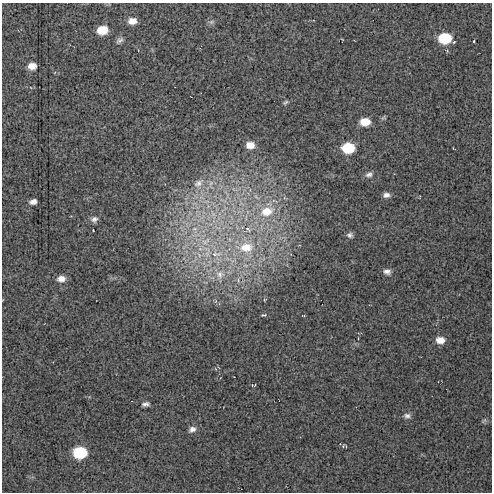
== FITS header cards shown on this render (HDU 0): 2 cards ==
NAXIS1  =                  490 / Axis length
NAXIS2  =                  490 / Axis length

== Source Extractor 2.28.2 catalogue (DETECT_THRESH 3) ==
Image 490 x 490 px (HDU 0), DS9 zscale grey, 1 PNG px = 1 image px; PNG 494 x 494 px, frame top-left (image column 1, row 490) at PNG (2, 3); no overlay
Background 9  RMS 1.4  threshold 4.16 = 3 sigma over >= 5 px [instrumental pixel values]
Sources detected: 41; all 41 listed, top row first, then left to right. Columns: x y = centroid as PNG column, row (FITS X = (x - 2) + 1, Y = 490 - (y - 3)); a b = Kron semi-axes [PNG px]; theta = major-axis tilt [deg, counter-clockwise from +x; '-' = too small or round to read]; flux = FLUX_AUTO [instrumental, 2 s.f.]
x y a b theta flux
132 21 10 7 1 760
211 22 9 5 1 230
102 30 9 7 7 2100
445 38 10 8 4 4600
119 40 11 6 38 300
474 41 3 2 - 90
454 42 4 3 - 100
32 66 8 7 - 870
285 102 8 4 36 170
365 122 9 7 2 1500
250 145 10 8 -2 910
348 148 9 7 2 4400
369 174 10 7 14 350
198 183 17 10 33 1100
211 183 9 6 60 440
386 195 9 6 2 400
33 202 7 5 14 430
267 211 21 15 16 2600
213 214 10 5 -55 460
94 219 9 7 25 380
195 229 8 5 7 390
248 229 11 6 -44 510
93 230 3 2 - 91
350 235 7 6 - 280
204 242 10 7 -14 710
246 247 21 15 6 2900
216 254 20 8 3 1400
387 271 9 7 -6 410
220 274 13 12 - 1100
61 279 9 7 3 620
238 280 6 5 - 210
263 315 5 3 - 180
303 315 4 3 - 71
440 340 10 7 -1 860
253 385 5 3 - 110
146 404 8 4 10 300
407 416 10 7 -3 330
484 421 9 4 48 160
192 429 9 7 22 420
344 446 7 4 2 150
80 453 9 8 - 6500